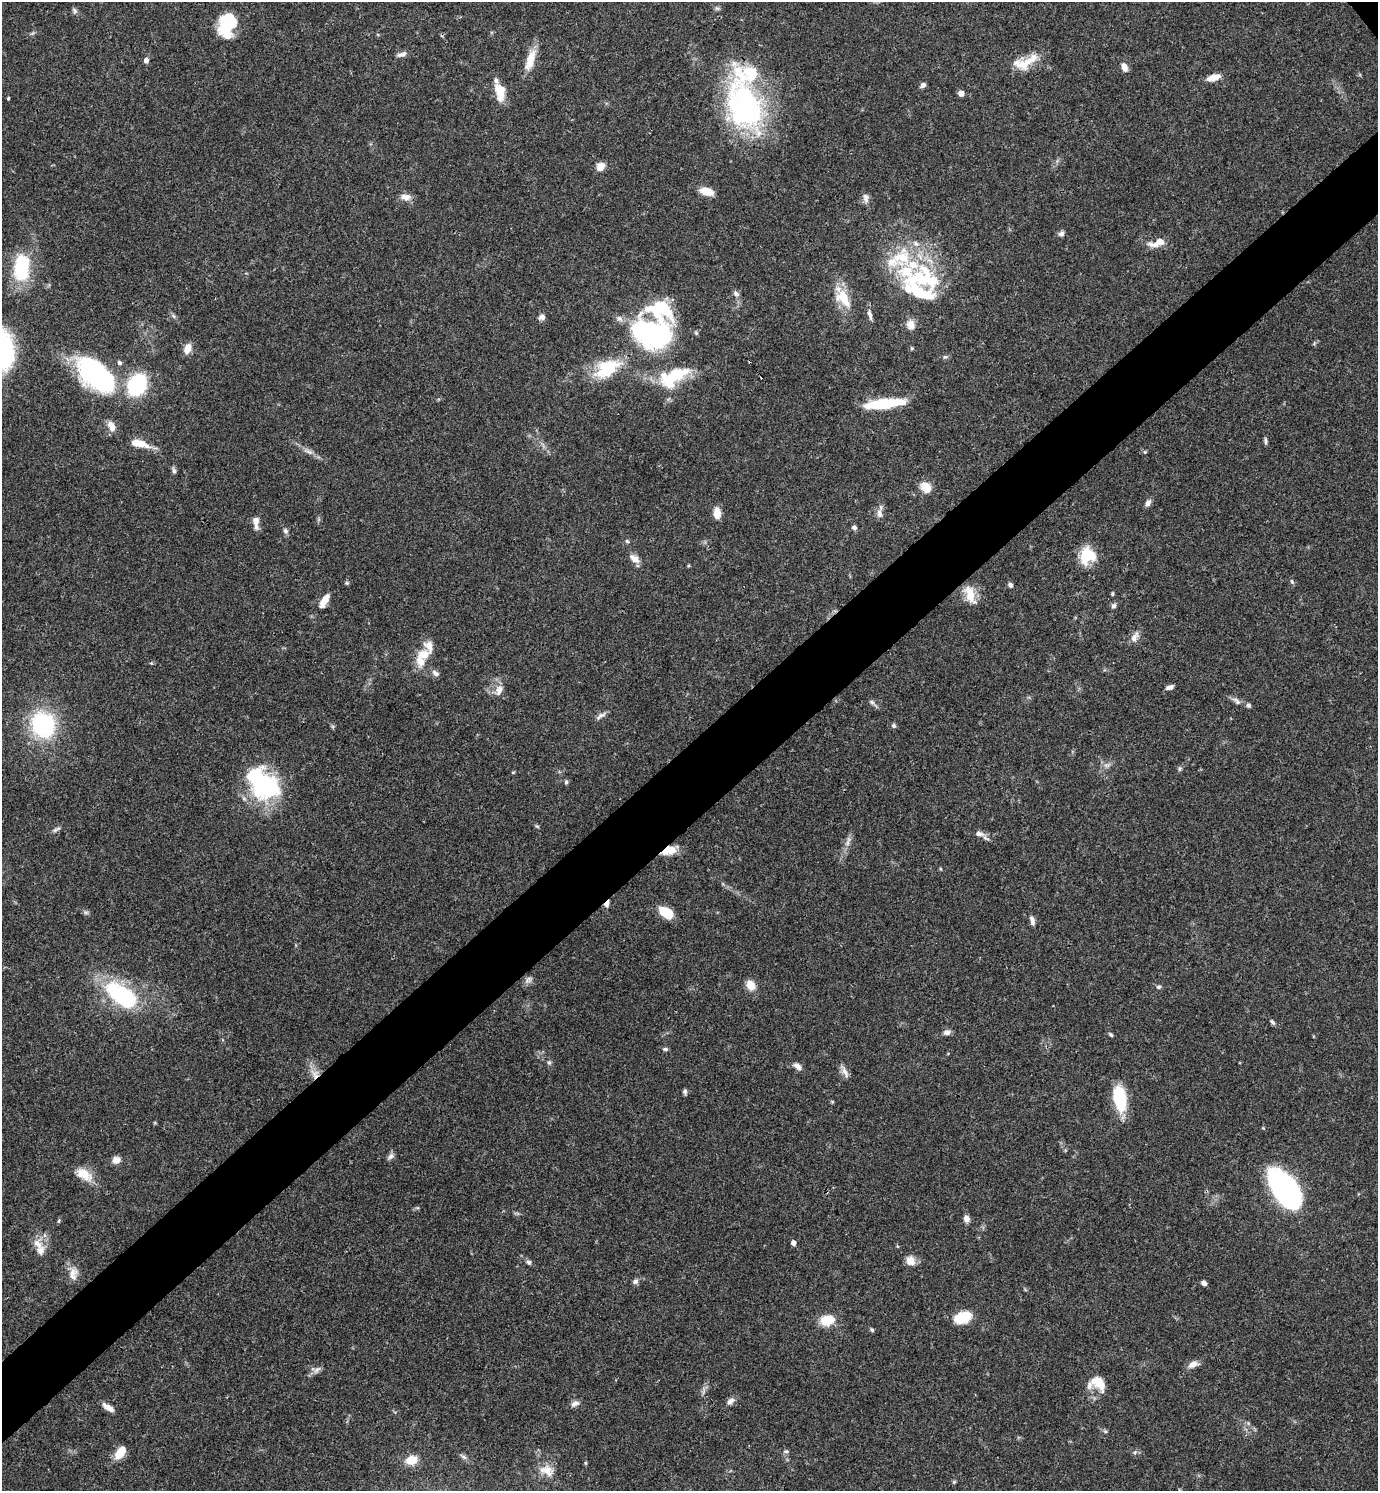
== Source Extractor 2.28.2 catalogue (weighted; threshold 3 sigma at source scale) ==
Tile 7 of 4 x 4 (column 3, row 2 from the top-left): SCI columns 3050-4425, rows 2980-4468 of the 5958 x 5961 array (HDU 1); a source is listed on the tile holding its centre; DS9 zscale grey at full resolution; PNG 1380 x 1493 px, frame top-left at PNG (2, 2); no overlay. Shown black and unused: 6% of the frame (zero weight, under 3 of 4 exposures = <1% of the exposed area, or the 3 px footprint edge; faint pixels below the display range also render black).
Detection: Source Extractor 2.28.2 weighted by HDU 2 'WHT'; one run over the whole footprint, this tile lists its part. Background 0.0392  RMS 0.0026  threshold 0.0116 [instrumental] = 3 sigma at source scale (4.5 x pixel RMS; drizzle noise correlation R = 1.50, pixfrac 1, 0.05/0.05 arcsec/px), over >= 5 px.
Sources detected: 152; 4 inside a brighter object's white glare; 1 cosmic-ray / hot-pixel residue — not listed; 17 inside a brighter listed object's ellipse — not listed separately; the other 130 listed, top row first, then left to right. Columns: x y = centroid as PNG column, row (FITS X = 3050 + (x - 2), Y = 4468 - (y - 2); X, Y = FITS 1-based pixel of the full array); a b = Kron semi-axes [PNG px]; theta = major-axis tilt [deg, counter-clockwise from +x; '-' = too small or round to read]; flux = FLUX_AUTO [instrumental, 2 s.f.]
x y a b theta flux
717 8 7 5 -29 0.52
75 10 9 6 -53 0.66
227 25 25 16 75 13
32 34 6 4 20 0.42
400 55 10 6 19 0.99
146 60 7 6 - 0.82
530 60 28 10 72 4.6
1024 63 32 15 14 5.8
1124 67 9 6 -64 2
1214 77 16 7 14 2.3
923 85 6 6 - 0.86
500 91 20 11 -81 5.4
961 93 5 5 - 1.9
8 98 3 3 - 0.58
744 106 63 41 -67 53
600 167 9 8 - 2.4
707 191 14 7 -14 4.2
406 197 15 8 -5 1.8
865 198 14 7 -77 1.2
1061 233 7 6 - 0.89
1155 245 23 7 -11 2.3
22 270 33 18 -85 14
923 277 46 35 7 24
736 294 9 6 -33 0.81
843 298 27 16 -55 6.3
870 315 14 5 -74 1
542 317 7 6 - 1.1
911 325 13 11 -60 2
651 333 51 36 -17 41
188 348 13 8 67 2.3
945 357 6 4 1 0.42
607 368 31 17 30 12
95 373 46 28 -47 35
677 374 36 16 24 11
137 385 19 15 62 22
884 404 37 8 6 15
112 427 12 8 -65 2.4
1265 441 10 4 -85 0.59
139 443 21 8 -14 4.7
308 451 17 6 -27 1.5
1145 452 5 5 - 0.32
174 471 7 5 -63 0.72
926 487 11 9 -46 4.3
1148 503 9 6 55 1
717 513 12 7 -86 2.9
879 513 14 7 -83 1.4
256 522 15 6 -85 2
854 527 6 5 - 0.72
285 531 8 6 -62 0.71
627 541 6 5 - 0.41
1088 555 17 17 - 8.3
634 558 15 8 -37 1.8
1292 582 8 4 -63 0.44
347 583 6 5 - 0.39
1010 585 5 4 - 0.88
970 594 26 11 -69 4
1112 594 5 4 - 0.32
324 601 19 7 61 2.7
1114 606 8 5 39 0.62
1134 638 13 9 55 1.6
429 646 16 11 -65 2.4
421 661 18 13 -59 3.8
435 673 10 6 -34 0.94
1170 687 10 5 19 0.91
499 690 14 9 63 2
1237 701 13 6 -45 1.1
872 702 7 5 -23 0.64
1248 705 6 5 - 0.58
601 715 15 6 32 1
43 724 22 18 -59 31
894 725 6 6 - 0.52
1107 765 9 5 -19 0.87
1180 769 7 4 82 0.45
513 772 6 3 19 0.24
566 782 5 5 - 0.55
265 785 37 30 36 23
537 826 7 4 -43 0.36
55 830 10 4 46 0.67
979 834 12 7 -10 1.5
848 841 17 4 78 1.3
669 850 17 9 14 3.9
607 904 9 5 57 1.2
86 912 7 4 -1 0.49
667 913 13 8 -33 7.2
1032 920 11 5 -75 1.2
528 980 11 8 42 1
751 985 11 9 -59 2.9
1159 987 6 5 - 0.48
122 995 39 20 -35 26
1272 1022 8 4 -52 0.55
947 1032 8 6 8 1.2
1111 1034 7 4 -45 0.42
665 1049 7 4 -9 0.51
549 1063 6 5 - 0.5
797 1066 12 6 -36 1.4
845 1072 18 6 -63 1.5
315 1074 14 10 -58 2.7
685 1091 7 4 -86 0.59
1120 1098 22 10 -77 18
391 1156 10 7 49 0.9
116 1160 8 7 - 2
84 1174 24 12 -33 4.4
1285 1189 35 17 -56 91
966 1219 7 6 - 1.5
59 1221 7 3 81 0.31
793 1243 4 4 - 1.5
38 1244 16 11 -43 2.8
910 1261 13 11 -58 2.1
529 1262 7 6 - 0.67
73 1273 16 12 48 2.5
635 1281 7 6 - 0.87
1204 1283 6 5 - 0.87
962 1317 16 10 17 8.1
828 1320 17 11 15 5.6
872 1330 6 4 -45 0.42
1193 1364 13 7 22 1.8
317 1370 12 6 37 1.1
1099 1383 22 13 -46 4.5
730 1401 12 7 32 1.2
575 1404 13 7 25 1.1
108 1407 16 6 -35 1.6
1105 1431 6 4 -17 0.38
786 1451 7 5 -7 0.47
120 1452 14 8 52 5
1135 1452 6 4 72 0.4
463 1457 11 5 -33 0.76
411 1460 13 10 16 4.2
585 1463 5 3 - 0.29
547 1470 21 14 -19 3.9
954 1482 6 4 44 0.34
Overlapping masked pixels (flux is a lower limit): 4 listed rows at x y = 95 373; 669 850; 607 904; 315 1074